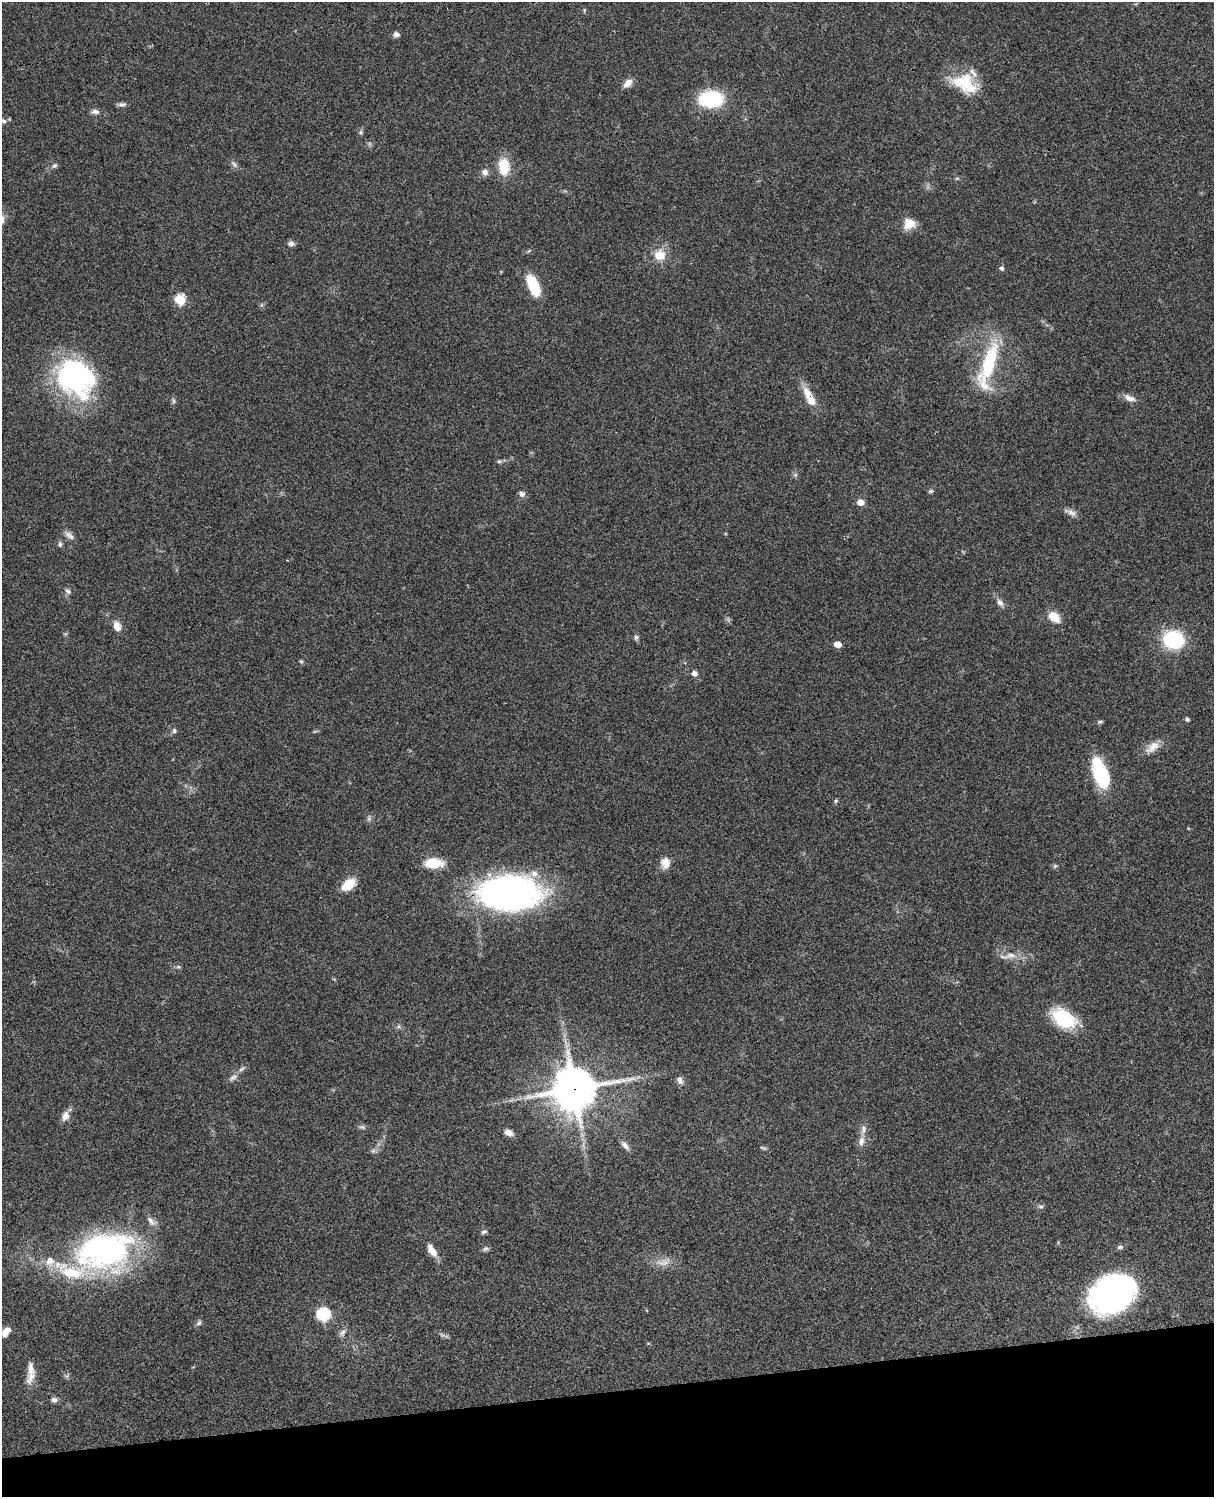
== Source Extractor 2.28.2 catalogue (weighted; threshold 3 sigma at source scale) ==
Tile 10 of 4 x 3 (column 2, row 3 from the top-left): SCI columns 1332-2543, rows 278-1772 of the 5087 x 4928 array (HDU 1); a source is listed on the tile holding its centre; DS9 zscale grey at full resolution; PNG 1216 x 1499 px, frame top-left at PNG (2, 2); no overlay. Shown black and unused: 7% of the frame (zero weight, under 3 of 4 exposures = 6% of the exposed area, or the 3 px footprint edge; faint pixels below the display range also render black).
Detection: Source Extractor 2.28.2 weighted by HDU 2 'WHT'; one run over the whole footprint, this tile lists its part. Background 0.0799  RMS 0.0058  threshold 0.0263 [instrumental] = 3 sigma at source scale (4.5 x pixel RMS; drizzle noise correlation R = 1.50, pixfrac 1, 0.05/0.05 arcsec/px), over >= 5 px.
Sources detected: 91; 2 too faint to see at this stretch — not listed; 8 inside a brighter listed object's ellipse — not listed separately; the other 81 listed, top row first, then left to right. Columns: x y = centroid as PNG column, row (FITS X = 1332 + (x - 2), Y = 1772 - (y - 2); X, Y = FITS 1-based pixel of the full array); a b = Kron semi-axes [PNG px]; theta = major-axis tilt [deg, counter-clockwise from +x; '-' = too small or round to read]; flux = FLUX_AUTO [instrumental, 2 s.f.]
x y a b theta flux
396 34 7 6 - 2.1
628 83 13 8 43 4
965 84 34 20 -26 24
711 99 24 16 0 39
122 104 10 5 2 1.7
95 112 11 6 -8 2.3
4 121 7 5 -17 1.3
361 132 7 5 -48 1.1
234 164 12 5 -48 1.8
55 166 8 6 42 1.4
504 167 19 12 -85 15
485 172 9 8 - 2.8
957 178 6 3 18 0.71
909 224 14 13 - 7.7
291 244 8 7 - 2
529 251 6 4 19 0.74
660 255 17 16 - 9.5
1002 268 6 5 - 1.5
533 285 24 10 -67 20
180 300 6 6 - 32
988 365 68 17 74 42
75 378 39 32 -40 110
809 397 28 10 -63 9.7
1130 398 16 8 -21 4.2
173 401 8 4 -81 1.1
499 461 6 5 - 0.96
795 475 7 5 -46 1.2
931 491 7 5 16 0.95
522 494 8 7 - 2
861 502 6 5 - 6
1070 512 19 6 -25 3.1
69 535 15 7 -39 2.9
60 544 8 6 -86 1.5
68 591 8 6 -34 1.7
1000 603 11 7 -54 2.7
1054 617 12 8 -38 9.8
117 626 13 9 -72 4.5
636 637 7 6 - 1.3
1173 640 16 14 -13 47
838 644 6 5 - 6
301 661 6 5 - 0.8
694 673 6 5 - 2.7
1187 719 5 4 - 1.3
1100 722 7 4 10 0.95
174 731 7 6 - 1.3
1152 747 23 11 37 6.5
1100 774 32 14 -69 37
836 801 5 5 - 0.93
433 863 19 10 -1 15
665 863 14 11 84 5.4
1055 866 6 5 - 0.96
348 885 14 9 36 14
508 893 54 30 -1 250
1011 955 18 9 5 6
178 967 7 4 0 0.9
1063 1018 27 16 -33 33
233 1077 14 7 34 2.6
680 1081 10 8 -56 2.5
574 1089 15 14 - 1900
65 1116 12 9 69 4.4
362 1127 10 5 -18 1.4
509 1133 10 6 -26 3.7
861 1141 14 8 81 3.7
583 1144 11 3 79 1.6
625 1145 15 6 -51 2.7
763 1148 11 3 -18 0.95
373 1151 6 6 - 1.4
1041 1206 8 5 -6 1.2
484 1232 8 5 16 1.3
1120 1247 8 5 9 1.4
486 1249 9 6 14 1.4
104 1250 74 44 14 140
432 1250 18 8 -58 6.1
663 1262 22 9 8 6.1
1112 1294 41 31 27 160
323 1314 7 7 - 63
199 1323 9 6 60 1.5
5 1333 9 7 74 4
342 1333 11 8 50 2.3
31 1369 22 11 -89 6.7
54 1400 7 6 - 2.1
Overlapping masked pixels (flux is a lower limit): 3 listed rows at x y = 809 397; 508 893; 574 1089